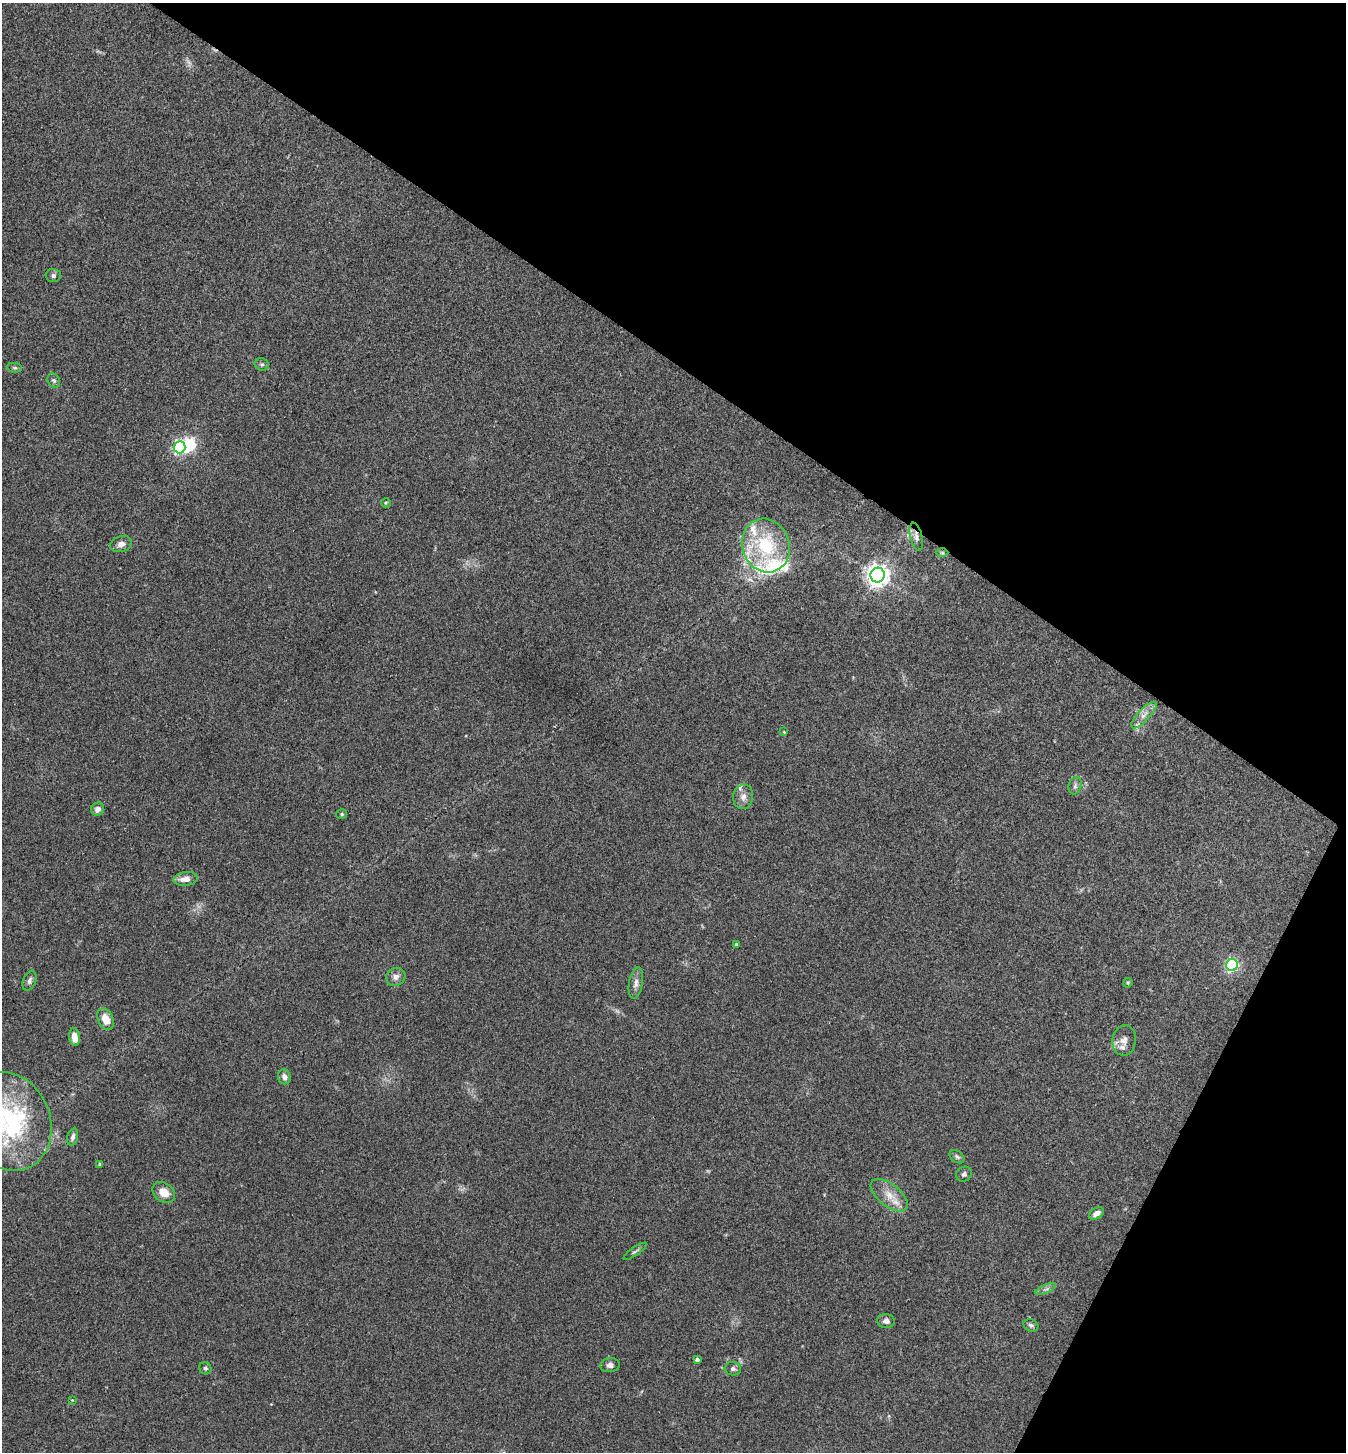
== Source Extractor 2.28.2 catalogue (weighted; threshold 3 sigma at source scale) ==
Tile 8 of 4 x 4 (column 4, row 2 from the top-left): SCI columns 4182-5525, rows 2902-4351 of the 5811 x 5804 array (HDU 1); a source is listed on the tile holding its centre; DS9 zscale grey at full resolution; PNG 1348 x 1454 px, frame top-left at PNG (2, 3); each listed source drawn as its Kron ellipse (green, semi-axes under 4 px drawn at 4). Shown black and unused: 31% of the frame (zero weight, under 3 of 4 exposures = <1% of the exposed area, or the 3 px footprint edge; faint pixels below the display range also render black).
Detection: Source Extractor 2.28.2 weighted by HDU 2 'WHT'; one run over the whole footprint, this tile lists its part. Background 0.0798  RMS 0.0056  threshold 0.0251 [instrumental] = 3 sigma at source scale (4.5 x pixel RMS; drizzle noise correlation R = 1.50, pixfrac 1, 0.05/0.05 arcsec/px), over >= 5 px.
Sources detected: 54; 2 too faint to see at this stretch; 1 inside a brighter object's white glare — neither listed nor drawn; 6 inside a brighter listed object's ellipse — not listed separately; the other 45 listed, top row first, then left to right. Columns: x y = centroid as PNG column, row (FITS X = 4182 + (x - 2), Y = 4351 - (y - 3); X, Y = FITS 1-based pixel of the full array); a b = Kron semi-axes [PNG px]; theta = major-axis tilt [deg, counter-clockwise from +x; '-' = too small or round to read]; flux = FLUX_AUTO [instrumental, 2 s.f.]
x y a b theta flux
53 276 7 6 - 1.6
262 364 7 6 - 1.1
15 368 7 4 -6 0.89
54 381 7 6 - 1.3
180 447 6 6 - 110
386 503 5 4 - 0.69
916 537 14 6 -76 2.7
121 544 11 8 15 2.8
766 546 27 23 -69 38
942 553 6 4 -1 0.73
878 575 7 7 - 450
1144 715 17 6 47 4
784 732 3 3 - 0.48
1075 786 9 6 76 1.7
743 797 12 10 81 3.6
98 809 7 6 - 2.6
342 814 5 4 - 0.83
185 879 12 7 6 4.8
736 944 4 4 - 0.65
1232 965 6 6 - 98
396 977 10 8 27 2.9
30 981 10 6 69 1.9
636 983 16 7 81 3.1
1128 983 5 4 - 0.59
106 1019 11 7 -64 8
75 1037 9 5 -81 4.6
1124 1040 15 11 83 4.3
284 1077 7 6 - 2.6
9 1121 50 41 -67 76
73 1137 9 5 75 2.1
957 1157 8 5 -37 1.3
100 1164 4 4 - 0.86
964 1174 8 7 - 1.6
164 1192 12 9 -38 7.4
889 1195 22 11 -38 8.1
1096 1213 8 5 31 2.9
635 1251 14 3 34 1.2
1045 1289 11 4 22 1.5
886 1321 9 7 -2 2.3
1031 1325 7 6 - 1.3
697 1359 4 4 - 1.6
610 1365 10 7 7 2.6
205 1368 6 5 - 1.1
733 1369 8 7 - 1.5
72 1400 2 2 - 0.37
Overlapping masked pixels (flux is a lower limit): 2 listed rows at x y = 916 537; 942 553
Isophote crosses this tile's border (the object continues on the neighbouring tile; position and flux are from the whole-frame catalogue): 1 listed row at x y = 9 1121